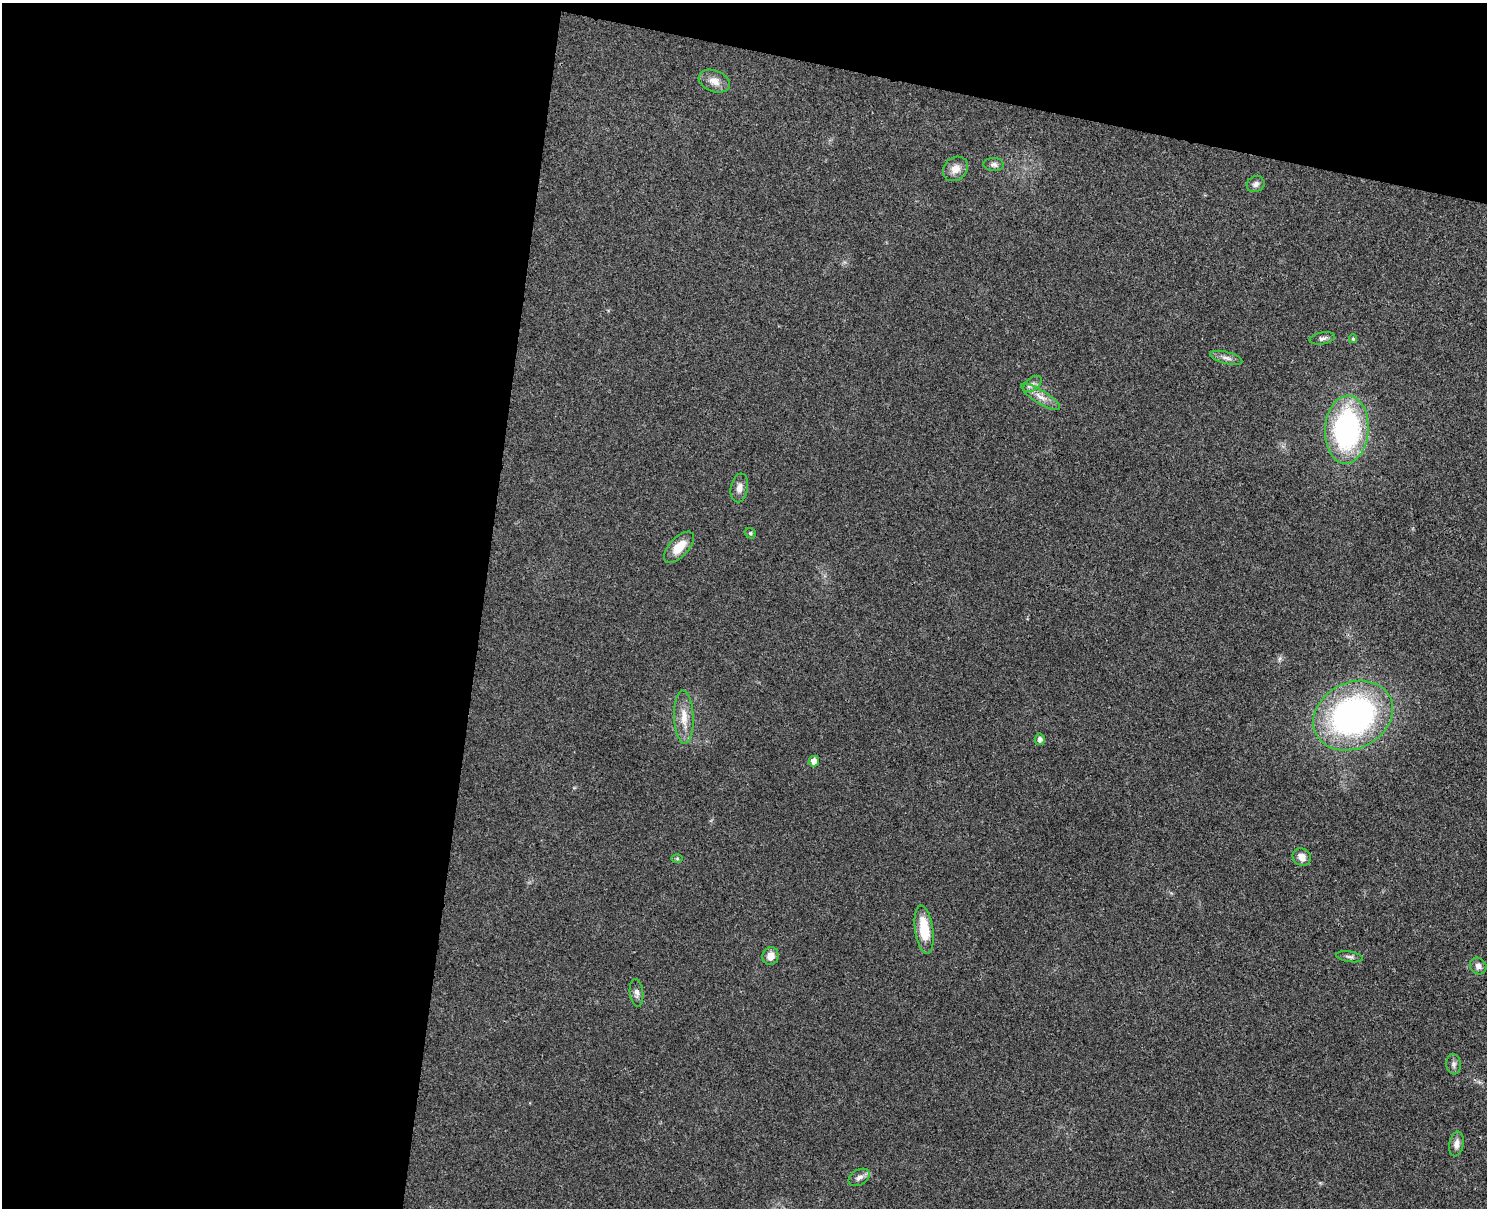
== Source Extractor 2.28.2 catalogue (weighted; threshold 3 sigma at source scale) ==
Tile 1 of 3 x 4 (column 1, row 1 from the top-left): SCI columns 173-1657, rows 3634-4839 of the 4917 x 4852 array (HDU 1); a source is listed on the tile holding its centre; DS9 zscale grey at full resolution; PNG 1489 x 1210 px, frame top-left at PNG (2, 3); each listed source drawn as its Kron ellipse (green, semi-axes under 4 px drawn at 4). Shown black and unused: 38% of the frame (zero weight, under 3 of 4 exposures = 6% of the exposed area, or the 3 px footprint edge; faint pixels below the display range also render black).
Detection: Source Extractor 2.28.2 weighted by HDU 2 'WHT'; one run over the whole footprint, this tile lists its part. Background 0.0314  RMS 0.0048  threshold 0.0215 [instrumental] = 3 sigma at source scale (4.5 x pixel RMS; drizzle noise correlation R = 1.50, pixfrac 1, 0.05/0.05 arcsec/px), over >= 5 px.
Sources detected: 27; all 27 listed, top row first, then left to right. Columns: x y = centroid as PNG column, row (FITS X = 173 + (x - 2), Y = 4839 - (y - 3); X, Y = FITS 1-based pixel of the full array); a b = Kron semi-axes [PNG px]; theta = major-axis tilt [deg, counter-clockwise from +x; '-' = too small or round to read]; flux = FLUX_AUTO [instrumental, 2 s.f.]
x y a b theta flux
714 81 16 10 -21 4.6
994 165 10 6 -3 1.9
955 169 13 11 43 4.8
1256 184 9 7 26 2.1
1322 338 13 6 11 1.6
1353 339 4 4 - 0.74
1226 358 16 6 -15 2.3
1032 384 10 6 39 2
1041 397 22 6 -32 4.7
1347 430 34 22 86 95
739 488 14 8 80 3.2
750 533 6 5 - 0.83
679 547 19 9 47 8.8
1353 716 41 33 27 150
684 717 27 9 -88 7.5
1040 739 5 5 - 1.9
814 761 5 5 - 3.4
1302 857 9 8 - 3.5
677 858 6 4 0 0.59
924 930 24 9 -82 15
770 956 9 8 - 4.4
1350 957 13 5 -9 1.5
1478 966 9 7 -49 2.4
637 993 14 6 -83 2.2
1454 1064 10 7 -85 1.7
1456 1144 12 7 81 3.1
859 1177 11 7 29 2.5